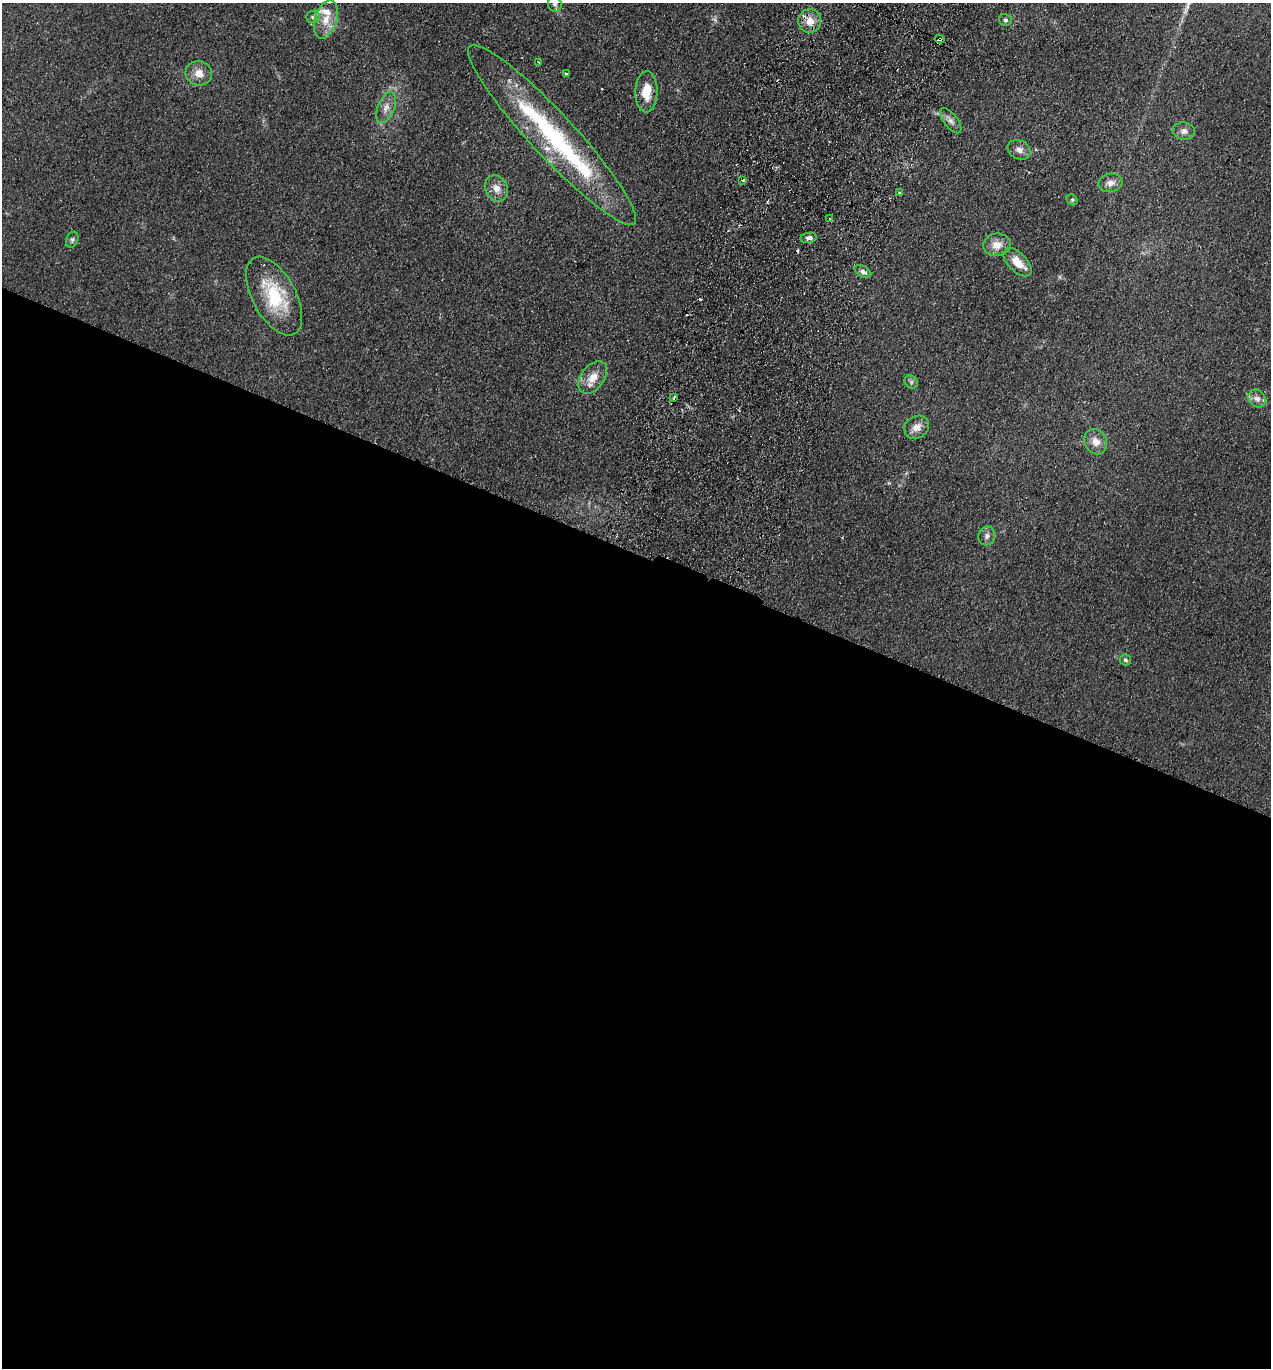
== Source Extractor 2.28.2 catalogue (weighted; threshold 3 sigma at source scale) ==
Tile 14 of 4 x 4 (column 2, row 4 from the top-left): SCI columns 1462-2730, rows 24-1389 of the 5591 x 5514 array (HDU 1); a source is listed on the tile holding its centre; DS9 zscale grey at full resolution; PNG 1273 x 1370 px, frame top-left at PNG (2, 3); each listed source drawn as its Kron ellipse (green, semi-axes under 4 px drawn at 4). Shown black and unused: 60% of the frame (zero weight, under 2 of 3 exposures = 3% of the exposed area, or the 3 px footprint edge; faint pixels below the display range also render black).
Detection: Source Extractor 2.28.2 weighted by HDU 2 'WHT'; one run over the whole footprint, this tile lists its part. Background 0.098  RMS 0.01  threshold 0.0465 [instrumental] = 3 sigma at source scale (4.5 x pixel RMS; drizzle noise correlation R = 1.50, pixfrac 1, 0.05/0.05 arcsec/px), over >= 5 px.
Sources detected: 46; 1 inside a brighter object's white glare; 6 cosmic-ray / hot-pixel residue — neither listed nor drawn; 4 inside a brighter listed object's ellipse — not listed separately; the other 35 listed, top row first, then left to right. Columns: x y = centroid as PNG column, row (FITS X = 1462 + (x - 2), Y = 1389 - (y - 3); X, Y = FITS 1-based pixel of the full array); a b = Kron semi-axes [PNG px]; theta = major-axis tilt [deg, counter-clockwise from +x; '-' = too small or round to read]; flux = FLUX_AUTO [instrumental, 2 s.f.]
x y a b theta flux
555 4 8 7 - 3.1
313 17 7 6 - 2.6
326 19 20 11 73 15
1005 20 6 5 - 2.3
810 21 12 11 - 12
940 39 5 3 - 4.4
539 62 3 2 - 1.1
199 73 13 12 - 11
566 74 3 3 - 2.6
646 92 20 11 88 19
386 108 16 8 67 8
951 121 15 7 -52 5.1
1184 131 11 8 -9 5.3
552 135 121 22 -47 180
1019 150 12 9 -28 6.4
742 180 3 3 - 3.1
1110 183 12 9 15 7.6
496 188 13 11 -66 9.2
899 193 4 2 - 0.98
1072 200 6 5 - 1.6
830 218 4 3 - 15
809 238 8 5 9 4.6
72 240 8 6 69 2.4
997 245 14 11 6 11
1017 262 17 9 -45 15
863 271 9 5 -28 4.2
274 296 43 21 -62 61
593 377 18 11 52 14
911 382 7 6 - 2.3
674 397 3 3 - 5.7
1257 399 9 8 - 6
917 427 13 11 33 8.5
1096 442 13 11 -58 9.3
987 536 9 8 - 4.3
1125 660 6 5 - 2.2
Overlapping masked pixels (flux is a lower limit): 2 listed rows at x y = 810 21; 940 39
Isophote crosses this tile's border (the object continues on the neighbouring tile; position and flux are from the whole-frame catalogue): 1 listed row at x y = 555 4